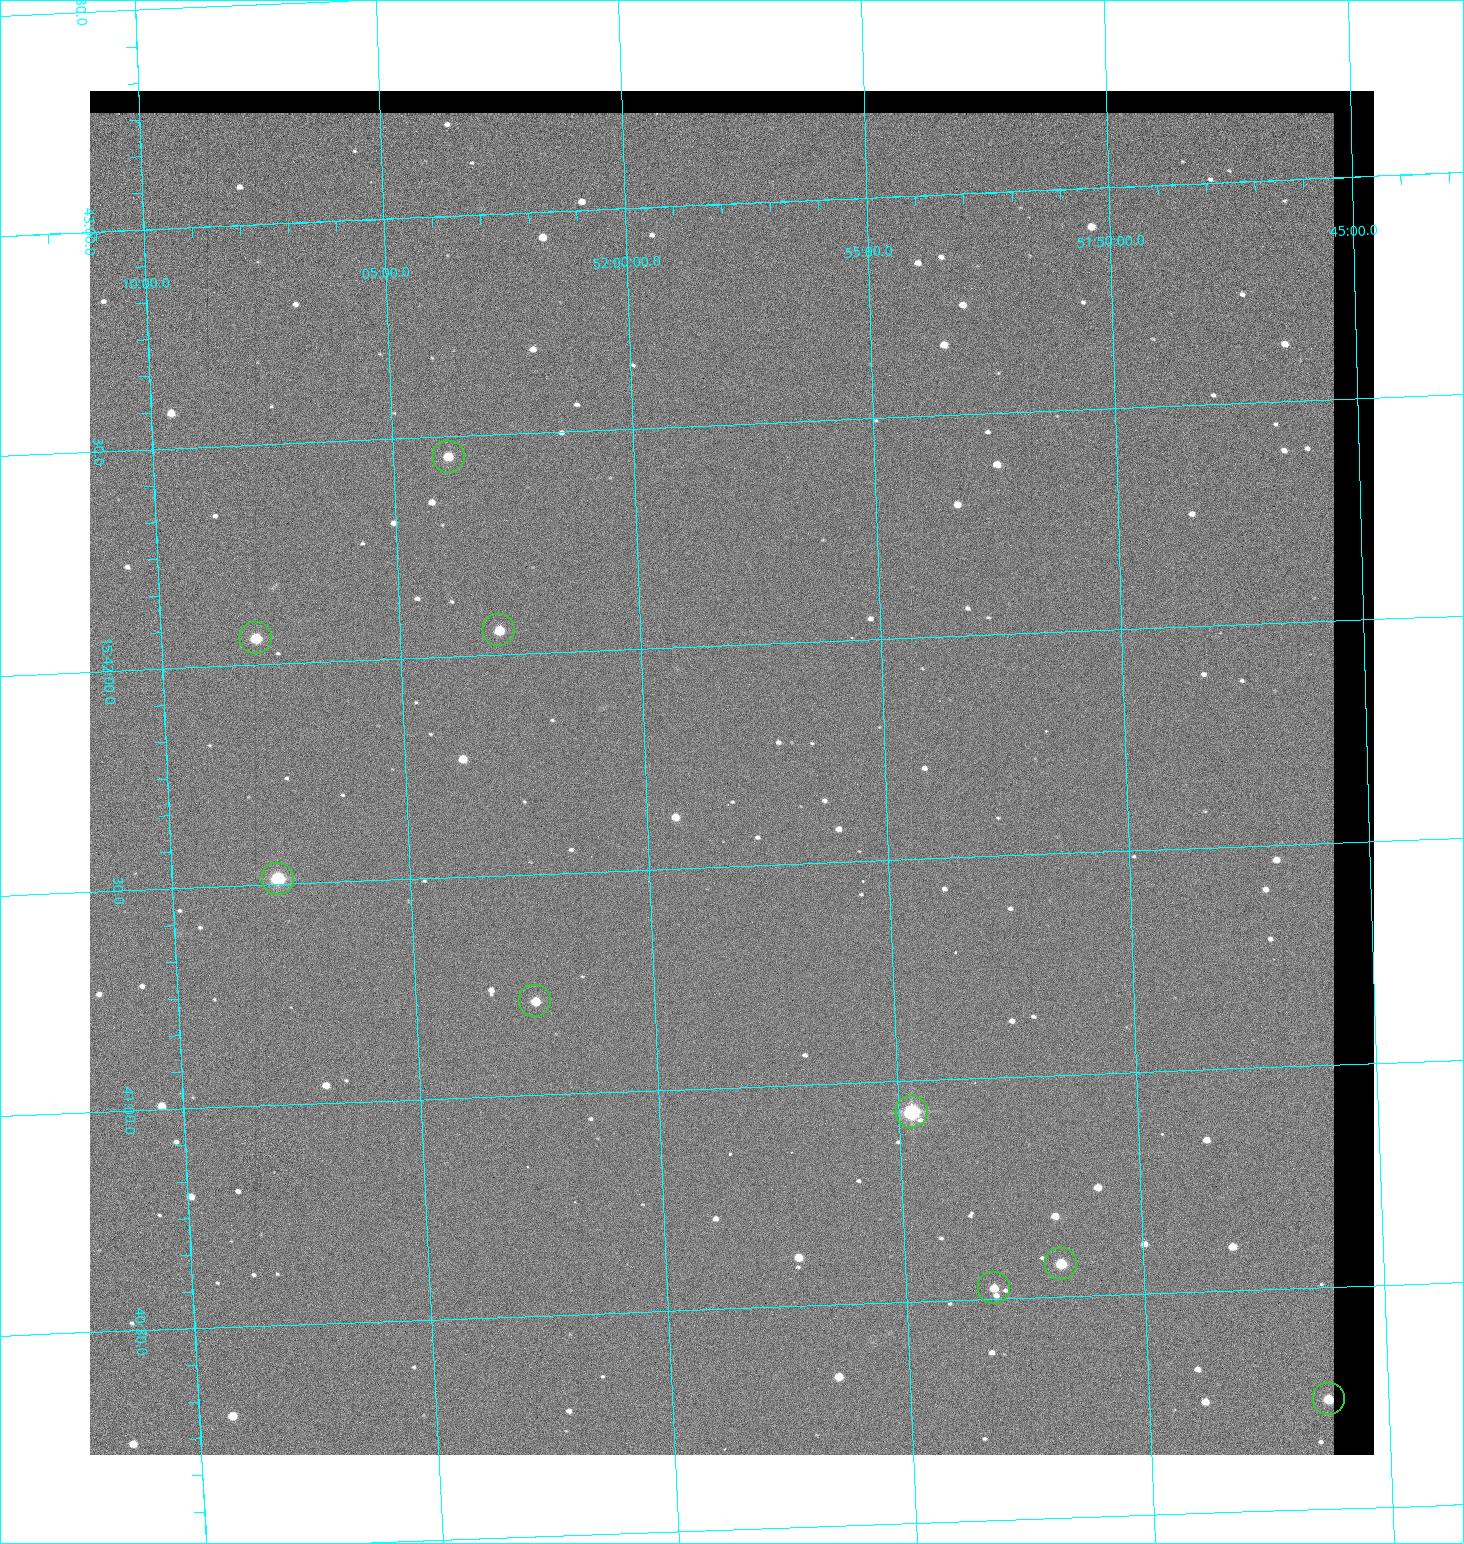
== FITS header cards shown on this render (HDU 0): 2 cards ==
NAXIS1  =                 1284 / length of data axis 1
NAXIS2  =                 1364 / length of data axis 2

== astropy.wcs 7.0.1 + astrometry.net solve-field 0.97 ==
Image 1284 x 1364 px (HDU 0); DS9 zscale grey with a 90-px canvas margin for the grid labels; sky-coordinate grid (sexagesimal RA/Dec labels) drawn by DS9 from the SOLVED WCS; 9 Tycho-2 reference stars matched to detected sources circled (green)
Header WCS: RA---TAN/DEC--TAN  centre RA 15:41:43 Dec +51:58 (235.43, +51.97 deg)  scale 1.26 arcsec/px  FOV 26.9' x 28.5'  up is +92 deg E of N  parity flipped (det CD > 0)
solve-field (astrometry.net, Tycho-2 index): VERIFIED the header's WCS against the Tycho-2 star catalogue (9 matches, 0 conflicts) and refined it, rather than solving blind
Solved WCS: RA---TAN-SIP/DEC--TAN-SIP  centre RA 15:41:43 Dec +51:58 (235.43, +51.97 deg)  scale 1.25 arcsec/px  FOV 26.8' x 28.5'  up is +92 deg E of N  parity flipped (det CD > 0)
The solver's refit moves the header's centre by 0.48 arcsec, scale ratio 0.9967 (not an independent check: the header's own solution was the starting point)
Tycho-2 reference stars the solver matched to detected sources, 9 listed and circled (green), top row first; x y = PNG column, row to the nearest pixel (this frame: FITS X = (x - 90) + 1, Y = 1364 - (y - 91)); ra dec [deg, ICRS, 3 dp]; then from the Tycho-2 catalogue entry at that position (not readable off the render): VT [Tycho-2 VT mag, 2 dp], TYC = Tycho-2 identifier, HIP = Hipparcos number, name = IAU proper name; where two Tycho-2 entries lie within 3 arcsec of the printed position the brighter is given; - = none
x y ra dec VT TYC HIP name
449 457 235.614 +52.064 11.61 3489-1132-1 - -
499 630 235.514 +52.049 11.19 3489-1407-1 - -
256 638 235.515 +52.133 11.12 3489-1380-1 - -
278 879 235.378 +52.130 9.31 3489-1322-1 76850 -
535 1001 235.303 +52.042 11.52 3489-958-1 - -
912 1112 235.232 +51.912 9.59 3489-824-1 - -
1061 1264 235.143 +51.862 10.97 3489-1016-1 - -
994 1288 235.131 +51.886 12.29 3489-908-1 - -
1329 1399 235.062 +51.771 11.53 3489-1453-1 - -